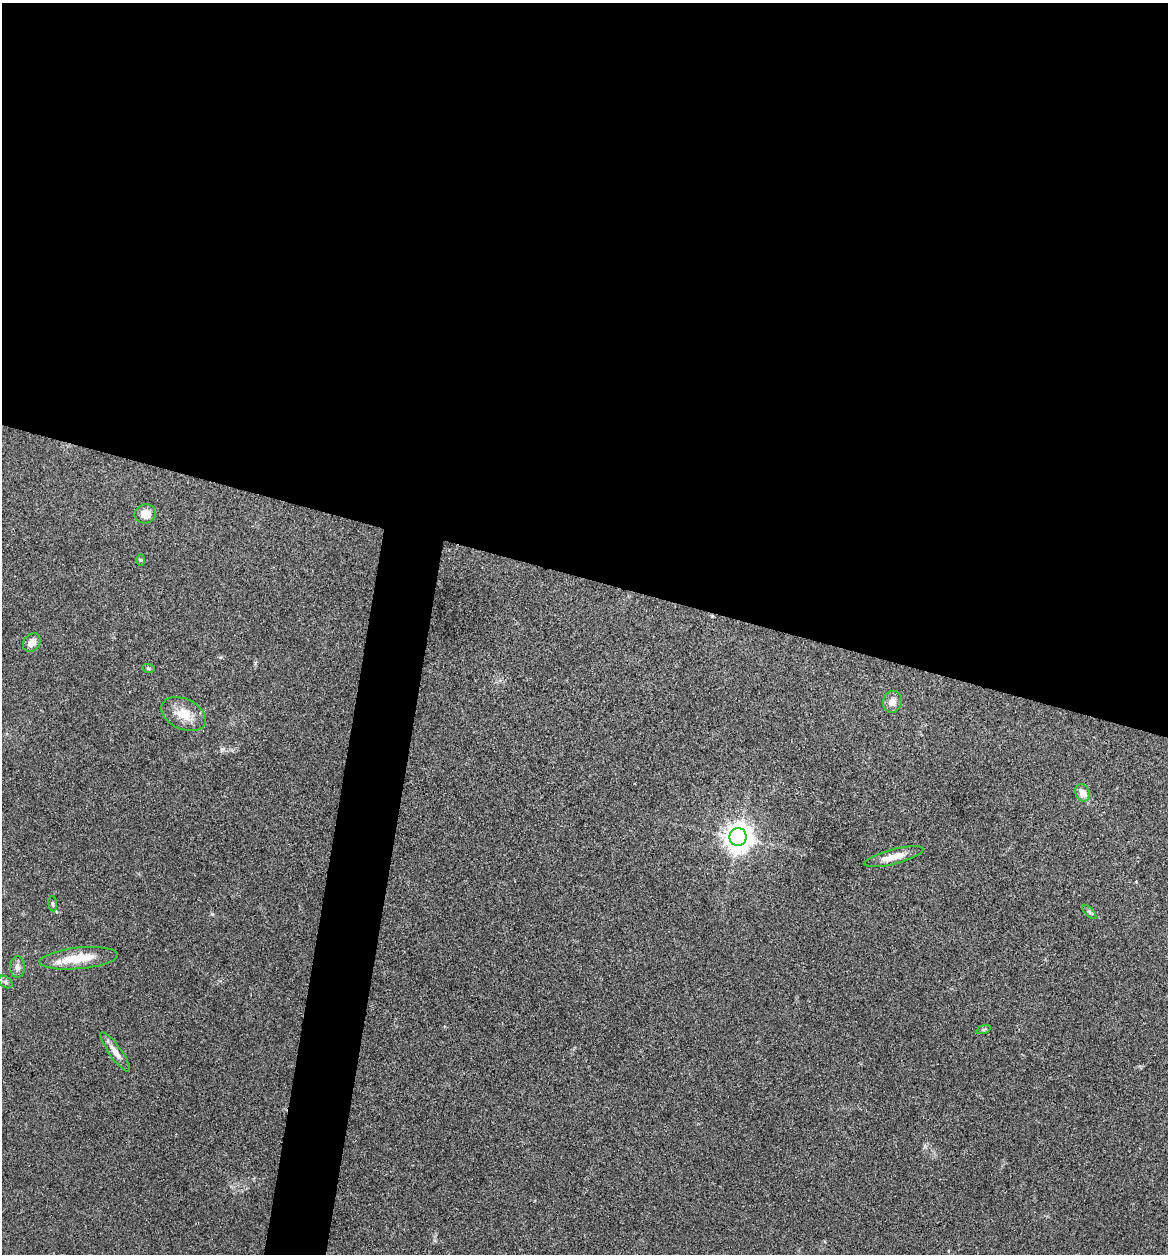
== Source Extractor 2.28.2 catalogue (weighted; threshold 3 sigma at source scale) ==
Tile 3 of 4 x 4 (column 3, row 1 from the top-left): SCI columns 2456-3621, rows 3761-5012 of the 5032 x 5014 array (HDU 1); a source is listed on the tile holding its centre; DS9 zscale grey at full resolution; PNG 1170 x 1256 px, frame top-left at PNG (2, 3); each listed source drawn as its Kron ellipse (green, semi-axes under 4 px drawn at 4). Shown black and unused: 49% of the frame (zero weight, under 3 of 4 exposures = <1% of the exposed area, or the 3 px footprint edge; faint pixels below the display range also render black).
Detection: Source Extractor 2.28.2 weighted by HDU 2 'WHT'; one run over the whole footprint, this tile lists its part. Background 0.0606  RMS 0.0053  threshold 0.0238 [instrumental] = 3 sigma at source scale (4.5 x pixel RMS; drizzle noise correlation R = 1.50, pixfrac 1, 0.05/0.05 arcsec/px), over >= 5 px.
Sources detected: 16; all 16 listed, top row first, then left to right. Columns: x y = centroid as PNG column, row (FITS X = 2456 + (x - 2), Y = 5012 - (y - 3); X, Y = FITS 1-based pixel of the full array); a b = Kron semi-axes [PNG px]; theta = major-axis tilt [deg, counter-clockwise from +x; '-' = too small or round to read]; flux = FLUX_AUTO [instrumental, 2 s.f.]
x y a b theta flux
145 514 11 9 13 5.6
140 560 6 4 -90 0.66
32 643 10 8 49 4
148 668 6 4 -11 0.71
892 702 11 9 76 3.8
184 714 24 15 -26 10
1083 793 9 7 -69 5.2
738 837 9 8 - 680
894 857 30 7 14 6.7
53 904 7 4 -83 0.89
1089 912 9 3 -45 0.89
79 958 39 10 6 15
17 967 11 7 89 2.3
5 982 8 5 -36 1.2
983 1030 7 3 18 0.82
115 1052 24 6 -55 4.2